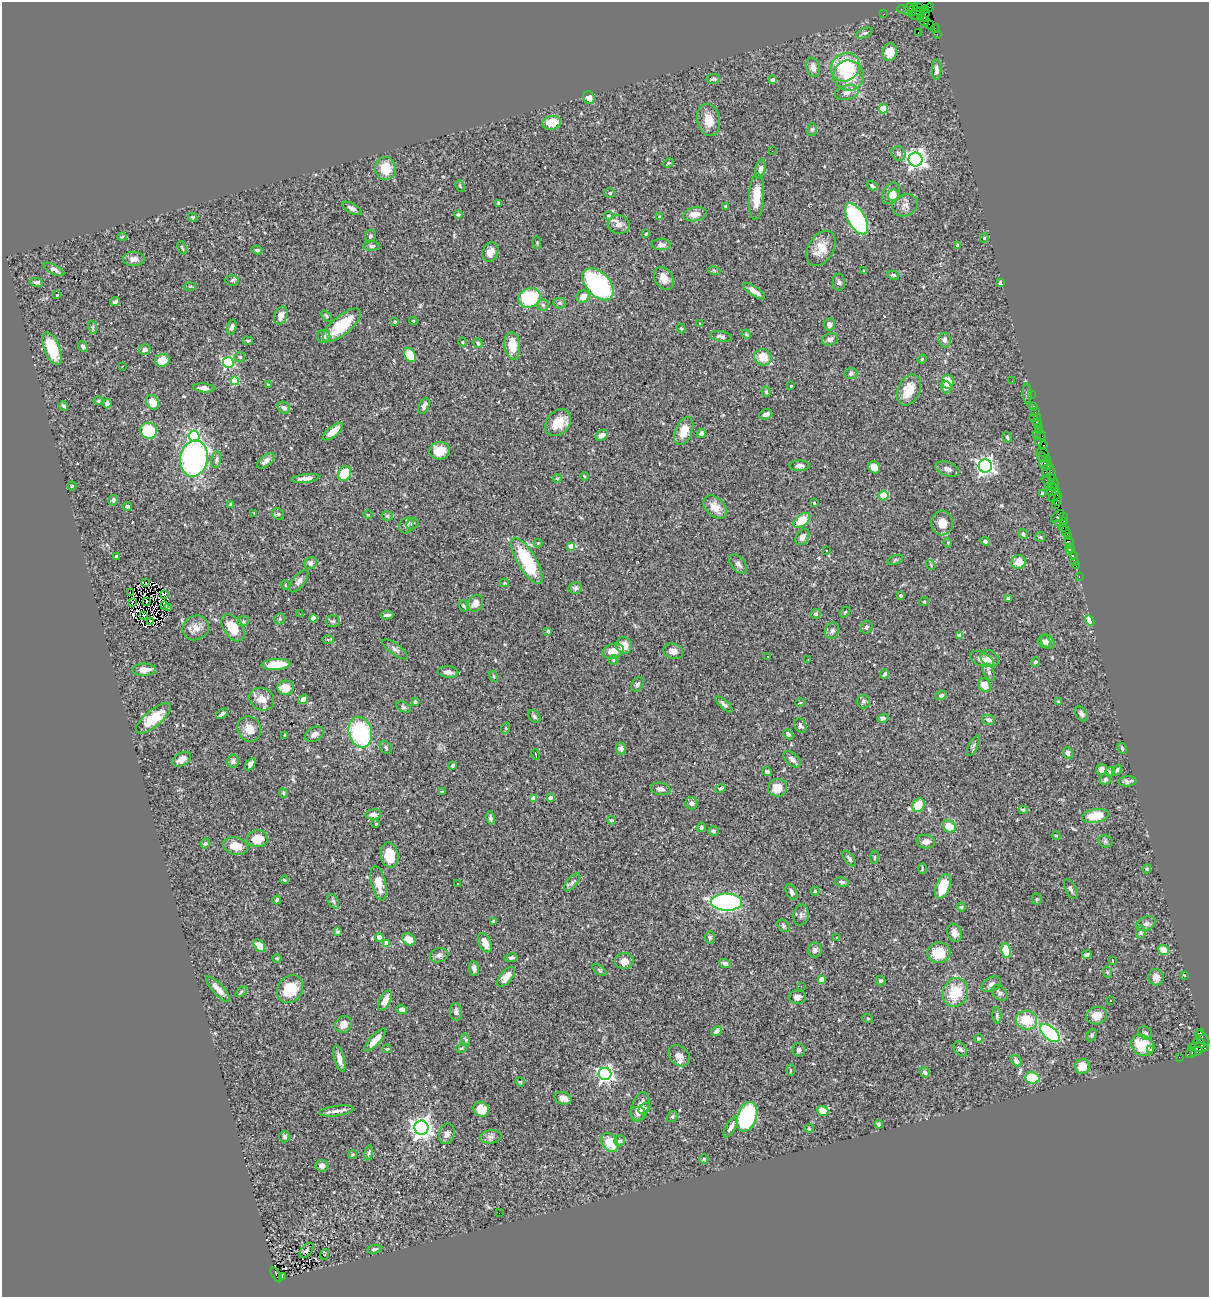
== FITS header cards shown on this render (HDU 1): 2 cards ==
NAXIS1  =                 1207
NAXIS2  =                 1295

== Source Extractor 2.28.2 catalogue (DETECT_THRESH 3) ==
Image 1207 x 1295 px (HDU 1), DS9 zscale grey, 1 PNG px = 1 image px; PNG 1211 x 1299 px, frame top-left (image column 1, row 1295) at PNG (2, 2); each listed source drawn as its Kron ellipse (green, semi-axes under 4 px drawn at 4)
Background 1.4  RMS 0.051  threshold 0.153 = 3 sigma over >= 5 px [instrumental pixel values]
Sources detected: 467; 2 with non-positive FLUX_AUTO (blend fragments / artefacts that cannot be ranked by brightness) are neither listed nor drawn; the other 465 listed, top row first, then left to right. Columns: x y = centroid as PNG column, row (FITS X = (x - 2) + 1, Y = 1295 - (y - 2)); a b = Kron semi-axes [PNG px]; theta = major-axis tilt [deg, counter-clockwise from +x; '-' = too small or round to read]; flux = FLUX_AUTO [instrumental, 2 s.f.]
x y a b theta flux
929 7 4 2 - 29
909 8 4 3 - 150
918 8 3 2 - 51
903 10 6 2 -20 72
913 10 7 3 66 210
924 10 4 3 - 62
884 14 2 2 - 24
917 14 7 5 35 460
925 15 7 3 77 240
920 18 4 3 - 240
923 21 7 3 -61 120
930 25 6 2 -43 66
935 28 4 2 - 83
864 33 9 5 23 7
918 33 3 2 - 1.8
937 34 3 2 - 18
890 52 9 7 73 47
813 67 10 6 -76 15
845 67 15 13 39 180
936 70 10 5 -90 15
848 76 15 15 - 92
713 79 7 5 8 7.3
773 80 4 4 - 12
847 92 12 7 12 19
589 97 6 5 - 18
884 109 4 4 - 67
709 120 16 11 -77 45
552 123 9 6 10 62
812 129 6 5 - 6
772 151 2 2 - 23
899 153 7 6 - 13
915 159 7 7 - 1900
668 163 5 4 - 3.8
386 169 11 10 - 61
761 169 10 5 74 14
460 186 6 4 -65 4
872 186 6 4 -29 7.9
610 193 5 4 - 5
891 193 11 8 59 29
894 195 6 5 - 13
756 197 23 7 87 66
499 203 3 3 - 4.8
905 205 13 10 25 22
725 206 3 2 - 2.3
352 208 11 5 -29 12
695 214 12 7 10 28
458 215 4 4 - 5.8
609 216 5 4 - 4.4
193 217 5 3 - 4.2
660 217 4 3 - 5.2
856 219 17 8 -59 520
619 224 11 9 -13 20
646 234 3 3 - 3.4
370 236 6 5 - 7.5
122 237 5 4 - 4
984 238 5 4 - 3.5
537 242 6 2 -85 3
661 245 9 5 -2 13
957 245 4 3 - 5
372 246 8 4 -1 7
182 248 7 2 -65 3.6
821 248 19 12 59 51
257 250 5 3 - 5.3
490 252 10 7 67 27
134 259 11 7 -1 19
54 269 11 4 -28 13
714 270 6 4 -19 5
864 270 4 2 - 2.5
893 275 6 4 -9 4.1
664 278 12 9 -58 28
232 281 7 5 5 7.2
36 282 7 4 -9 8.2
839 282 8 6 -88 8.1
1000 283 4 3 - 8.1
598 284 19 12 -47 490
190 286 6 4 3 4.2
754 291 13 4 -34 20
57 295 4 3 - 2.4
583 297 7 6 - 28
530 298 11 9 24 240
115 302 5 3 - 5.9
560 303 6 5 - 6.1
543 305 6 5 - 6.8
281 315 9 6 69 24
326 316 6 4 -47 5.6
413 321 4 3 - 3.5
395 322 3 3 - 5.4
700 323 3 2 - 2.5
342 325 23 9 40 110
829 325 6 5 - 16
92 327 7 4 -71 5.9
232 327 7 4 74 12
681 329 5 4 - 3.9
746 334 5 4 - 3.4
324 336 7 6 - 14
721 336 11 5 -9 10
830 339 8 6 15 12
945 340 7 6 - 12
248 341 5 4 - 5.1
462 342 5 3 - 3.2
478 343 5 4 - 5.2
512 346 14 8 -82 64
83 347 5 4 - 8.9
52 349 17 8 -67 140
145 349 6 5 - 9.3
410 355 7 5 -61 94
240 357 5 5 - 4.8
763 357 9 8 - 49
922 359 5 4 - 3.4
162 360 7 6 - 52
228 362 5 5 - 360
122 366 3 2 - 5.5
851 373 6 5 - 7.2
235 381 4 4 - 110
1012 381 2 2 - 1.9
948 382 7 6 - 46
268 385 3 2 - 3
791 386 3 2 - 2.6
946 387 6 5 - 19
204 388 10 4 -5 18
909 390 16 11 64 60
766 392 5 4 - 6.5
1027 394 10 4 -87 7.9
1031 394 2 2 - 28
98 401 5 3 - 2.9
152 402 7 6 - 49
107 403 5 4 - 12
64 406 5 2 - 4.9
424 406 8 5 64 15
1033 406 3 2 - 95
284 408 7 5 -38 11
1035 412 2 2 - 34
766 414 6 5 - 14
1034 418 3 2 - 26
1037 418 3 2 - 100
1037 422 3 2 - 100
558 423 15 11 48 63
1038 427 3 2 - 57
1039 430 4 3 - 67
149 431 8 8 - 170
333 431 12 5 38 48
684 431 15 8 68 49
701 433 5 4 - 10
602 435 7 5 31 15
1036 435 4 3 - 67
1041 435 5 3 - 92
194 436 5 5 - 360
1007 437 5 4 - 4.8
1038 442 3 3 - 160
1043 445 4 3 - 58
440 451 10 8 9 59
1042 452 6 2 -19 150
1042 457 6 3 -27 71
194 458 18 14 78 750
1047 459 4 3 - 63
216 460 9 4 77 7.7
266 461 10 5 38 17
1046 464 6 5 - 440
800 466 10 5 1 13
985 466 6 6 - 1400
874 467 6 5 - 33
947 469 12 7 -18 14
1047 471 7 4 83 340
1051 473 9 4 -78 200
344 474 8 6 61 79
584 476 4 3 - 3
305 478 14 4 7 16
557 478 4 4 - 4.1
1047 480 6 2 -18 110
1054 482 7 2 -64 240
72 486 4 3 - 3.2
1052 486 3 3 - 240
1049 488 3 3 - 290
1052 490 7 5 2 280
1042 493 4 3 - 3.6
884 496 5 4 - 90
1055 496 7 3 46 300
1058 499 7 3 82 160
113 500 5 5 - 7.5
814 503 3 3 - 2.7
231 504 4 3 - 6
1056 505 2 2 - 37
127 506 5 3 - 7.4
715 507 13 9 -47 35
254 513 3 3 - 2.2
278 514 6 5 - 5.9
368 515 4 3 - 3.1
387 516 6 4 -17 6.8
1057 516 8 3 43 500
1063 516 3 2 - 68
802 520 9 5 39 78
1064 521 3 2 - 71
942 523 12 11 - 40
1058 523 2 2 - 39
412 524 6 5 - 6.7
406 525 8 7 - 13
1063 527 4 2 - 100
1066 532 6 4 -74 200
1023 534 5 4 - 8.6
802 537 9 6 55 17
1040 537 5 5 - 3.9
1068 537 3 2 - 99
985 541 5 4 - 6.9
1069 542 6 3 -61 110
538 543 4 4 - 2.9
948 543 5 3 - 2.8
571 546 4 4 - 32
1070 548 4 3 - 36
826 550 3 3 - 8.5
1070 552 3 2 - 26
1073 555 3 2 - 60
116 556 3 3 - 4.7
895 560 8 4 18 5.2
527 561 26 9 -59 210
1075 561 2 2 - 18
1018 562 7 7 - 33
311 563 6 5 - 11
738 564 11 6 -50 14
931 565 5 4 - 3.8
1076 566 3 2 - 56
1079 576 3 2 - 30
299 581 13 6 53 12
146 582 3 2 - 1.2
504 583 4 4 - 3.2
285 585 5 3 - 3
575 588 7 5 10 7.4
130 593 3 2 - 2.8
165 595 4 2 - 3.8
900 595 3 3 - 7
1008 598 4 3 - 6.1
132 602 3 2 - 1
147 602 3 2 - 3.7
924 602 4 4 - 3.3
476 603 9 7 62 23
165 606 3 2 - 2.7
464 606 6 3 -70 3.9
168 607 2 2 - 1.6
845 612 6 4 45 3.6
300 614 2 2 - 5.7
815 614 5 5 - 7.2
144 615 3 2 - 1.4
387 615 6 3 6 8
313 618 4 4 - 13
280 619 6 5 - 5
150 621 2 2 - 3
243 621 6 5 - 5
333 621 7 5 -2 7.7
1090 621 6 4 -61 34
867 627 6 5 - 7.5
196 628 13 12 - 30
233 628 15 9 -54 74
548 631 3 3 - 3.9
832 631 8 6 75 11
960 636 4 4 - 35
328 640 6 4 -2 4.7
1044 642 7 5 -60 13
1048 642 8 6 -54 13
624 645 8 7 - 36
395 649 15 5 -36 12
613 651 11 7 14 39
673 651 10 7 -17 18
768 656 2 2 - 2.8
982 659 12 6 -23 24
990 659 10 7 -34 23
613 660 5 4 - 4.3
808 660 3 2 - 2.6
1035 662 5 4 - 6.5
276 664 14 5 3 85
144 670 12 6 1 30
448 672 10 5 -6 18
989 672 9 5 -66 9.5
884 674 5 3 - 7.4
493 676 5 3 - 3.6
637 684 8 5 58 7.9
985 685 7 6 - 38
286 688 8 7 - 43
941 695 5 4 - 6.7
262 699 13 11 -26 32
303 699 5 4 - 16
863 701 7 6 - 9.2
415 702 4 3 - 4.9
1059 702 4 3 - 4
800 703 5 3 - 2.6
724 704 11 4 -42 11
403 707 7 5 -26 6
222 714 7 3 35 7.6
1081 714 8 5 -55 12
534 717 7 5 -51 6.5
153 718 21 8 40 90
883 718 6 4 17 7.9
989 720 6 5 - 8.8
800 726 7 5 -55 8.1
506 728 6 4 72 3.8
249 729 13 11 -65 35
360 732 15 11 -75 330
314 734 10 6 31 17
788 734 6 4 -45 8.8
285 735 3 2 - 2.5
973 746 11 4 63 8.9
386 747 7 5 -53 7.7
621 748 6 5 - 9.4
1122 748 6 4 -62 6.2
1068 753 6 5 - 10
536 754 5 2 - 2.5
182 759 10 6 30 20
792 759 10 6 -42 16
233 761 6 5 - 9.8
250 764 7 4 58 12
452 765 4 3 - 6.2
1102 770 5 5 - 19
1117 770 6 4 53 7.5
767 772 5 4 - 7.7
1110 772 5 4 - 4.6
1105 779 6 5 - 8.1
1127 781 9 5 3 11
720 788 5 3 - 6.1
778 788 9 9 - 43
661 789 10 6 -12 14
442 792 3 3 - 5.6
283 793 5 4 - 4.3
550 797 3 3 - 16
533 798 4 4 - 32
692 803 6 6 - 11
918 805 7 6 - 66
1023 810 4 3 - 4.9
373 814 8 5 8 17
1095 816 13 7 10 79
490 818 7 4 -80 9
612 820 4 3 - 3.7
376 824 4 3 - 3.1
949 826 7 5 -42 60
701 827 5 4 - 6.5
713 831 5 4 - 5.7
1056 836 4 4 - 3.4
258 839 11 8 6 62
1105 841 7 6 - 6.9
926 842 9 7 -5 17
205 843 5 3 - 4.8
236 846 13 8 -12 48
390 855 13 8 -82 75
874 857 6 3 81 3.3
849 858 9 4 -52 7.8
922 868 5 3 - 3.4
1147 869 4 4 - 3.6
284 880 4 3 - 4.2
572 882 11 5 49 10
842 882 7 4 -11 8
379 883 18 7 -77 41
458 883 3 2 - 5.1
943 886 13 7 69 94
1071 889 11 5 -63 9.2
815 891 4 4 - 3.3
791 892 8 5 -63 10
1037 899 5 5 - 4.8
277 900 4 3 - 6.7
333 901 8 5 -59 7.5
726 902 16 8 -1 710
961 907 4 4 - 3.6
801 915 10 7 79 12
494 921 3 3 - 4.5
1146 924 10 6 24 12
783 926 7 5 -44 6.5
338 932 3 3 - 5.4
1141 932 6 4 81 5.6
955 933 9 7 -70 18
379 937 4 4 - 38
710 938 6 4 -88 5.3
837 938 3 3 - 2.8
409 939 7 5 -32 43
387 943 4 4 - 57
485 943 10 6 -66 32
259 946 7 5 -52 34
815 950 7 7 - 11
1164 950 6 4 -37 37
1006 951 7 4 -80 83
939 953 11 10 - 76
439 955 9 7 18 12
1087 955 5 3 - 7.8
277 958 5 3 - 3.1
511 958 6 4 11 7.4
624 961 9 8 - 26
1113 961 3 2 - 3.1
725 963 6 4 -22 8.9
474 968 8 5 -85 13
599 970 8 4 -36 4.7
1107 972 6 3 -72 3.8
1184 975 3 2 - 2.1
506 977 12 6 51 26
1156 977 8 7 - 17
821 979 4 4 - 28
880 981 5 4 - 4.6
991 984 10 7 29 14
801 986 2 2 - 6.6
218 989 16 5 -48 27
290 989 14 12 52 110
241 992 7 3 38 4.5
955 992 15 12 71 100
1000 993 9 6 -43 11
797 997 9 6 -1 14
1111 1000 3 2 - 5.3
385 1001 11 5 64 31
402 1009 5 4 - 13
456 1012 9 6 -83 12
997 1015 8 4 -84 6.9
1097 1016 10 8 12 36
868 1019 5 3 - 2.8
1026 1020 11 9 -14 86
344 1024 9 8 - 26
717 1031 5 4 - 9.5
1200 1032 3 3 - 570
1050 1033 12 6 -41 310
1145 1033 7 6 - 11
1091 1035 6 4 62 4.8
1202 1038 9 5 -49 150
978 1039 4 4 - 4.5
375 1040 15 5 46 35
466 1040 7 4 -72 5.8
1199 1042 6 4 -31 160
1142 1045 12 10 -32 98
1199 1047 10 4 -3 470
461 1048 6 4 26 4.5
387 1049 4 3 - 3.3
960 1049 8 5 -52 8.4
799 1050 6 6 - 9
1150 1050 4 3 - 5.1
1197 1051 6 3 29 220
1191 1053 6 4 56 260
679 1056 12 9 -44 25
1179 1057 2 2 - 19
339 1059 13 5 -75 20
1016 1061 6 4 -48 16
1082 1067 7 7 - 49
791 1070 6 4 -89 3.8
925 1072 6 4 -32 7.8
605 1074 6 6 - 1000
1033 1078 7 5 -8 110
520 1082 5 4 - 3.3
563 1098 8 6 -18 21
640 1107 15 8 71 36
644 1108 7 5 43 7.2
481 1109 8 7 - 50
336 1111 17 5 7 18
823 1111 5 5 - 40
638 1114 8 6 -7 12
672 1117 6 5 - 6.3
747 1117 15 9 70 400
879 1124 4 4 - 7.9
731 1127 12 4 60 16
421 1128 7 7 - 2200
809 1128 5 4 - 3.7
447 1134 10 7 75 15
284 1137 5 5 - 6.9
491 1137 11 6 6 12
620 1141 6 5 - 8.5
610 1143 10 7 -52 69
369 1153 8 4 82 6.1
352 1155 4 3 - 3.4
704 1159 4 4 - 4
322 1166 6 6 - 16
499 1213 2 2 - 4.3
374 1249 7 4 11 7.9
307 1250 9 5 51 5.4
325 1255 5 3 - 2.6
276 1275 8 4 -59 460
282 1276 3 3 - 220
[2 non-positive-flux detections neither listed nor drawn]